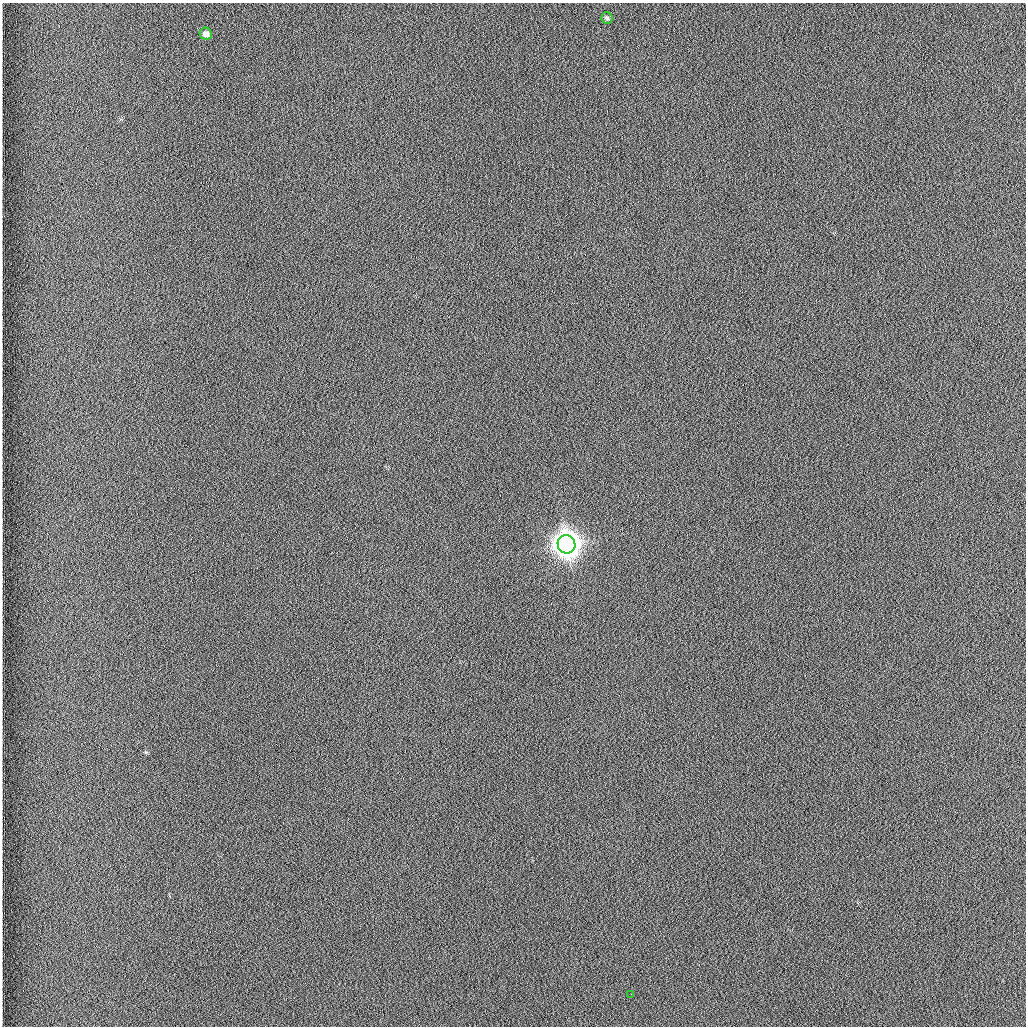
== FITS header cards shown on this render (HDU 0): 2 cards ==
NAXIS1  =                 1024 /fastest changing axis
NAXIS2  =                 1024 /next to fastest changing axis

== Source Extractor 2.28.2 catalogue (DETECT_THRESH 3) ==
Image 1024 x 1024 px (HDU 0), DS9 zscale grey, 1 PNG px = 1 image px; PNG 1028 x 1028 px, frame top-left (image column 1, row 1024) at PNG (2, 3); each listed source drawn as its Kron ellipse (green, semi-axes under 4 px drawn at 4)
Background 1270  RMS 6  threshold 17.9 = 3 sigma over >= 5 px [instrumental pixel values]
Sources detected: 4; all 4 listed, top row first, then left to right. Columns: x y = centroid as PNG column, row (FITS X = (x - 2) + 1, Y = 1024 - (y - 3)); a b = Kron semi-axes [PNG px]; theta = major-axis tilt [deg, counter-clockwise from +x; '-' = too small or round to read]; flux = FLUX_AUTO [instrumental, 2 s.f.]
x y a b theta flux
607 18 6 5 - 630
206 34 6 6 - 2500
567 544 9 8 - 720000
631 994 2 2 - 280